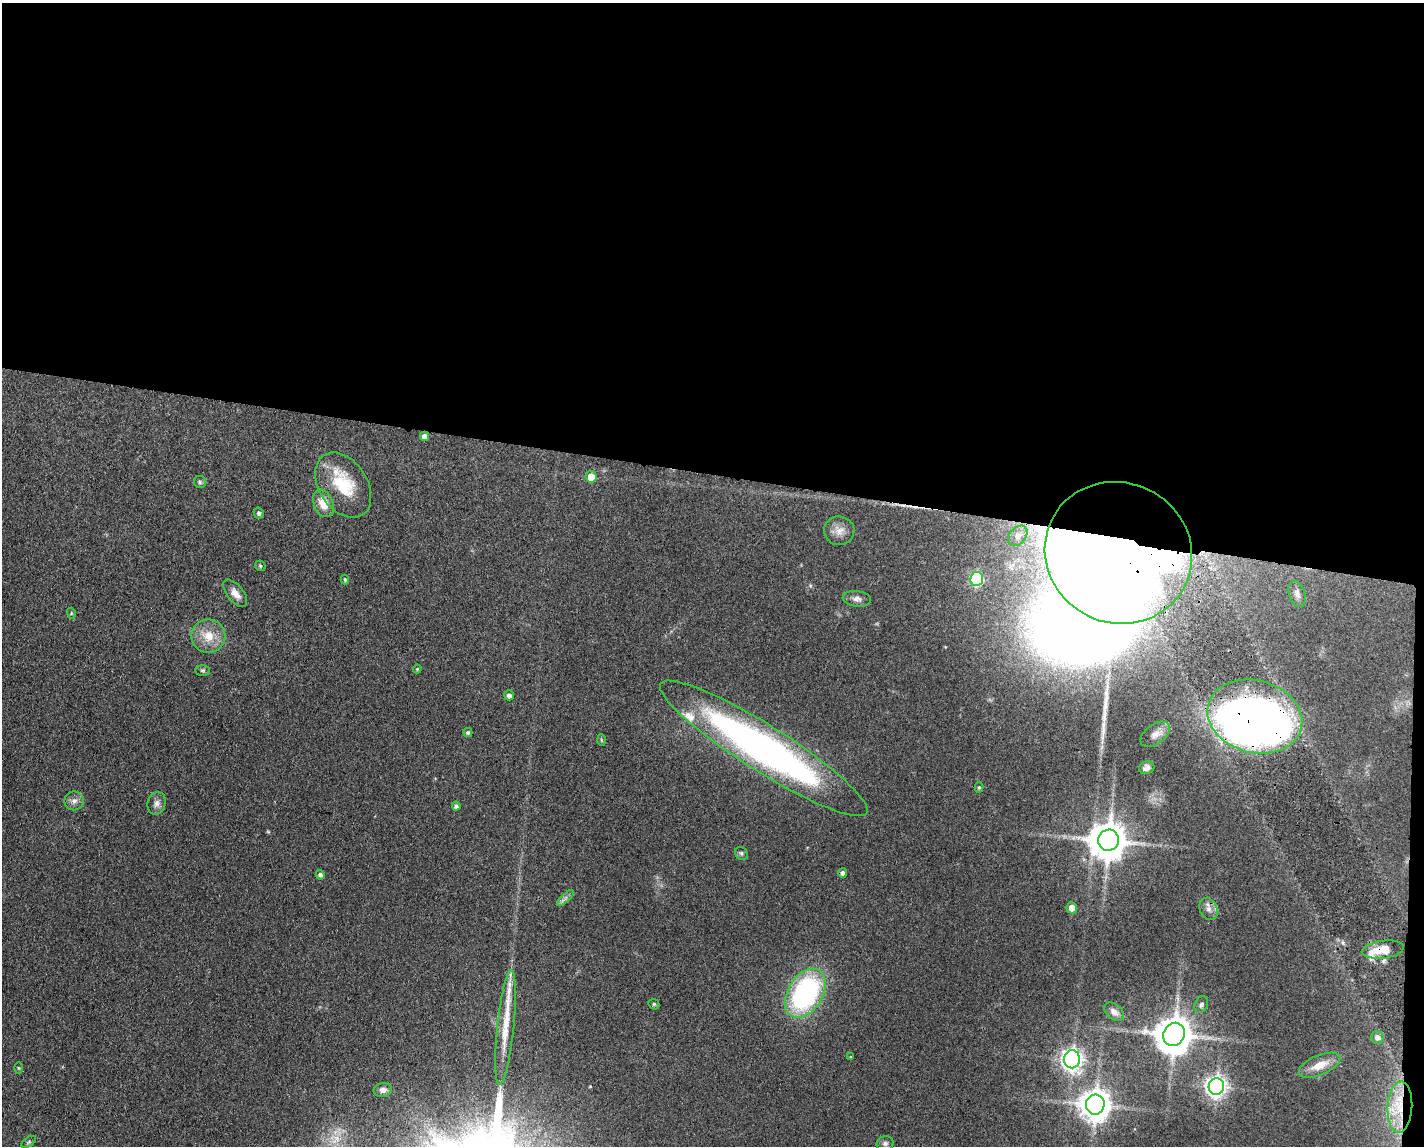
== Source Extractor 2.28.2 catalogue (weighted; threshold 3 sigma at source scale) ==
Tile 3 of 3 x 4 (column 3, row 1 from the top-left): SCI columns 2961-4382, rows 3436-4579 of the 4607 x 4584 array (HDU 1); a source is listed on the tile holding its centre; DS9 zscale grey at full resolution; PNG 1426 x 1148 px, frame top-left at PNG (2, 3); each listed source drawn as its Kron ellipse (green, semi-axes under 4 px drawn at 4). Shown black and unused: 42% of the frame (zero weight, under 3 of 4 exposures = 1% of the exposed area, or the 3 px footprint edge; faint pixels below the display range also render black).
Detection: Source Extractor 2.28.2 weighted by HDU 2 'WHT'; one run over the whole footprint, this tile lists its part. Background 0.154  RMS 0.0081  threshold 0.0363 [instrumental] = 3 sigma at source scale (4.5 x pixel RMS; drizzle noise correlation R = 1.50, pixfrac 1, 0.05/0.05 arcsec/px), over >= 5 px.
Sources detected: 63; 3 inside a brighter object's white glare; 2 long thin detections or spike segments (spike, bleed or trail) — neither listed nor drawn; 3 inside a brighter listed object's ellipse — not listed separately; the other 55 listed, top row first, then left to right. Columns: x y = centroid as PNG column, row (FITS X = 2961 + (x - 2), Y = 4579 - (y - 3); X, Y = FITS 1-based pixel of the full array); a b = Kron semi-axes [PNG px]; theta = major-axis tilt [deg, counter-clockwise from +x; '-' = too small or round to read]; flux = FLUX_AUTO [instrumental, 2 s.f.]
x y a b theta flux
425 436 5 4 - 5.3
591 477 6 5 - 14
200 482 6 6 - 1.7
343 485 36 24 -57 38
323 503 14 9 -66 11
259 513 5 4 - 2
839 531 15 14 - 7.6
1018 536 12 8 50 4.4
1118 553 74 70 -26 2100
260 566 6 5 - 1.1
977 579 7 6 - 100
345 580 5 3 - 1.1
235 593 16 8 -52 6.5
1297 594 13 8 -72 4.1
857 599 14 8 -7 4
71 613 5 3 - 0.82
208 636 17 17 - 16
417 669 4 4 - 0.78
202 670 7 5 1 1.5
509 695 5 5 - 3.5
1255 717 48 36 -15 700
468 732 4 4 - 1.4
1155 734 17 9 36 6.1
601 740 6 4 -87 1
764 748 122 23 -32 380
1147 768 8 6 19 3
979 787 5 4 - 1.1
74 801 10 9 - 4.1
157 803 11 9 73 4.1
456 806 4 4 - 2
1108 840 10 10 - 2200
741 853 7 6 - 1.9
843 873 4 4 - 2.7
320 875 5 4 - 2.4
566 898 10 3 44 2.4
1072 908 5 5 - 9.4
1209 909 11 8 -66 4.4
1383 950 21 9 7 14
805 993 27 17 59 150
654 1004 6 5 - 1.2
1201 1005 9 6 66 2.6
1114 1012 11 7 -40 5.5
506 1027 57 8 84 22
1174 1034 12 10 61 1900
1377 1037 6 6 - 4.1
851 1057 4 4 - 0.72
1072 1059 9 8 - 450
1320 1065 22 10 23 12
18 1068 5 3 - 0.75
1216 1086 8 7 - 470
383 1090 9 7 10 3.7
1095 1105 10 9 - 1200
1400 1107 25 12 87 23
29 1142 8 4 34 1.4
885 1143 8 7 - 2.6
Overlapping masked pixels (flux is a lower limit): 4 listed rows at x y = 1118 553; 1255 717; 1383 950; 1400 1107